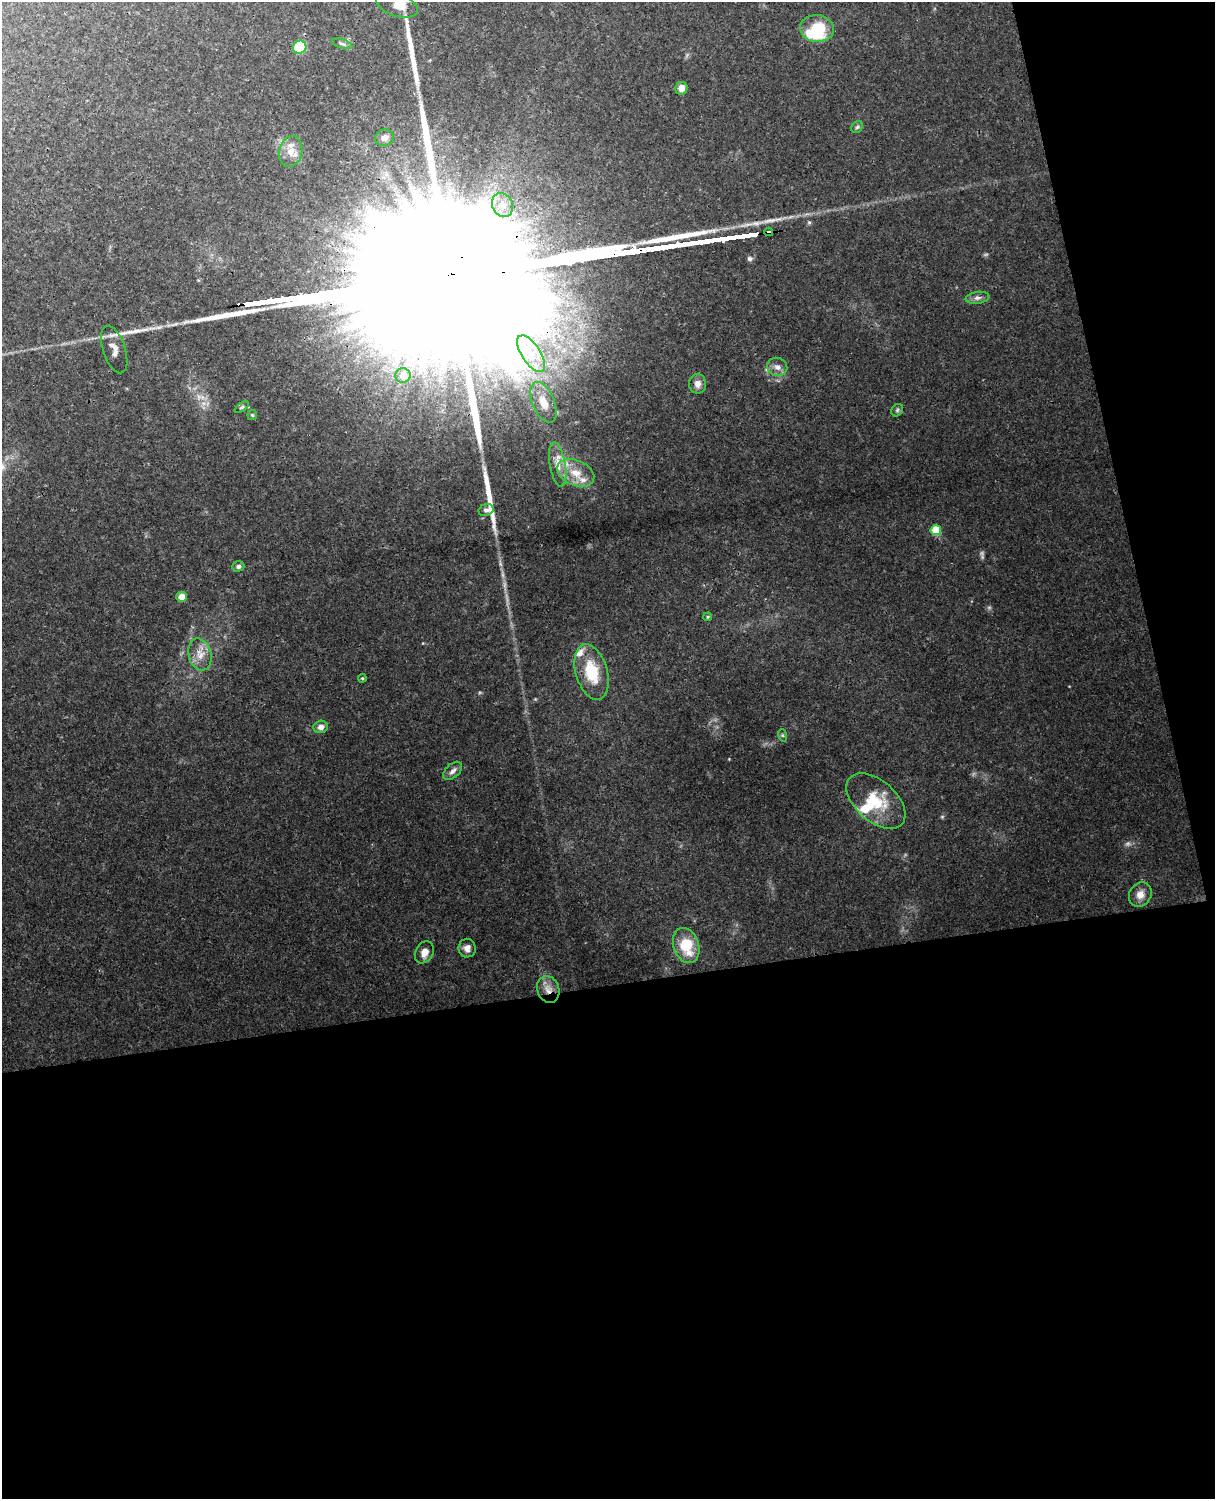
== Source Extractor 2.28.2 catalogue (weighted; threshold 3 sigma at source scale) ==
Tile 12 of 4 x 3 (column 4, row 3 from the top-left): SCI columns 3697-4909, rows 154-1650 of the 4967 x 4909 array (HDU 1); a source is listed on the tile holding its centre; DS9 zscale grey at full resolution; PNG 1217 x 1501 px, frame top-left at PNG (2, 2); each listed source drawn as its Kron ellipse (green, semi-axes under 4 px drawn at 4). Shown black and unused: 39% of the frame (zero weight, under 3 of 4 exposures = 6% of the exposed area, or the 3 px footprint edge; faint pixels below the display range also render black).
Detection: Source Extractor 2.28.2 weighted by HDU 2 'WHT'; one run over the whole footprint, this tile lists its part. Background 0.0472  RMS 0.0047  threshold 0.0212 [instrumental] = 3 sigma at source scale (4.5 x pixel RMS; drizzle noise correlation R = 1.50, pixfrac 1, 0.05/0.05 arcsec/px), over >= 5 px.
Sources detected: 55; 2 too faint to see at this stretch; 2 inside a brighter object's white glare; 1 cosmic-ray / hot-pixel residue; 6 long thin detections or spike segments (spike, bleed or trail) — neither listed nor drawn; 5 inside a brighter listed object's ellipse — not listed separately; the other 39 listed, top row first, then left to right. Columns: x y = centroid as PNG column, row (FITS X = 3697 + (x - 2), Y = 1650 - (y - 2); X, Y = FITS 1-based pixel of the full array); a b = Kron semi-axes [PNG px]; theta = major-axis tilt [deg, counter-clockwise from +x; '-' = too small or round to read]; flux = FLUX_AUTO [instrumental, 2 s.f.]
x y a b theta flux
397 5 21 11 -17 5.9
817 29 17 13 -7 16
342 44 10 4 -17 1.2
300 47 7 6 - 25
681 88 6 6 - 3.8
857 127 7 5 46 0.94
384 138 9 8 - 2.7
291 151 15 11 78 5.2
502 205 12 10 -66 4.4
769 232 4 3 - 9
977 298 12 6 8 1.8
114 350 25 11 -72 4.4
531 354 21 9 -57 9.4
777 367 10 9 - 2.7
403 375 7 7 - 3.3
698 384 10 8 -88 3
544 402 21 11 -66 8
242 407 8 4 35 0.76
897 410 7 5 48 0.87
252 415 5 5 - 0.57
558 465 22 8 -80 5.3
576 473 19 12 -24 8.5
486 510 7 6 - 1.3
936 530 5 5 - 15
238 566 6 5 - 1.2
182 597 5 5 - 5.5
708 617 4 3 - 0.52
200 654 16 11 -75 5.6
592 672 28 15 -74 18
362 678 4 4 - 0.52
321 727 7 6 - 2.7
782 735 6 4 -71 0.67
453 771 11 7 40 2.1
876 801 35 20 -41 18
1140 894 13 11 54 4.3
686 945 18 13 -71 15
467 948 9 8 - 2.7
424 952 12 9 60 3.6
548 989 14 11 -71 4.5
Overlapping masked pixels (flux is a lower limit): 2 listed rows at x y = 769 232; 548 989
Isophote crosses this tile's border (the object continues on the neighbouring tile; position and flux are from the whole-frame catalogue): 1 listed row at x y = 397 5